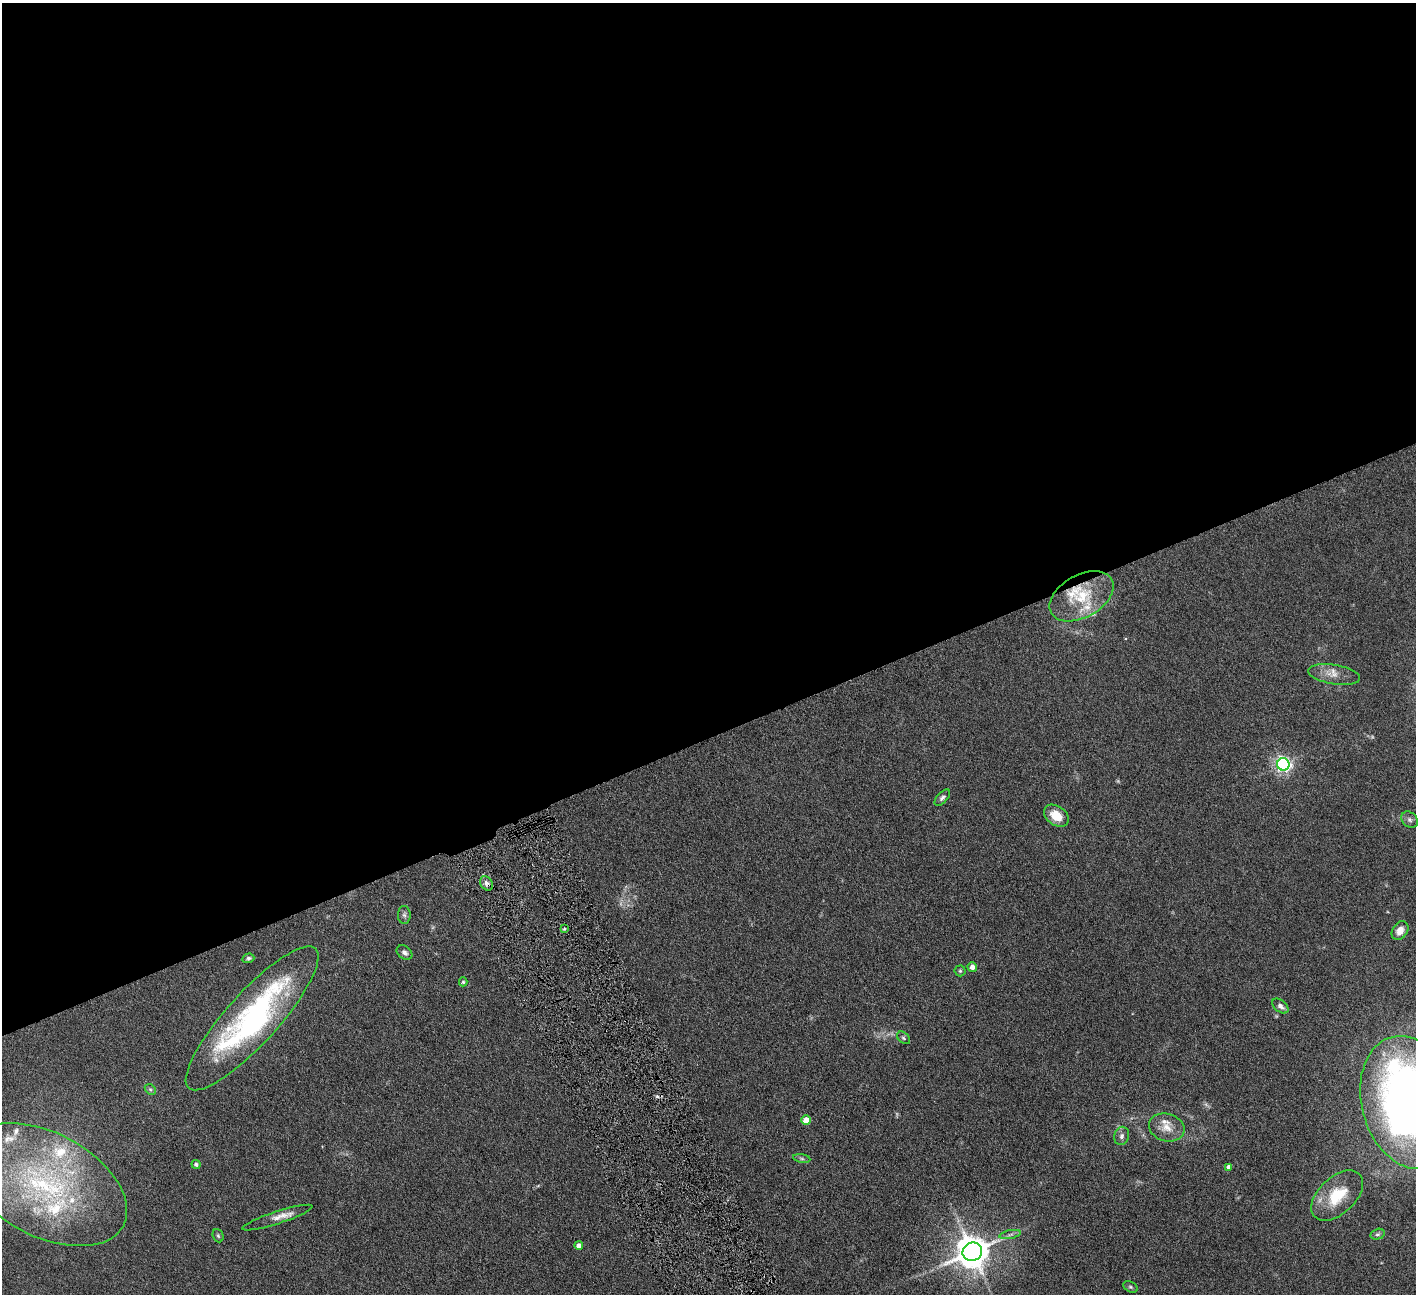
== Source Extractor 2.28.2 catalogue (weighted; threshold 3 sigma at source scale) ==
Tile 2 of 4 x 4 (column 2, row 1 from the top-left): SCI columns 1418-2831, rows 4172-5463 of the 5663 x 5625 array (HDU 1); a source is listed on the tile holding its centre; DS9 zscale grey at full resolution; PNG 1418 x 1296 px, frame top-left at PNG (2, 3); each listed source drawn as its Kron ellipse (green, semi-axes under 4 px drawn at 4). Shown black and unused: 57% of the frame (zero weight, under 4 of 8 exposures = <1% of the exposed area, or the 3 px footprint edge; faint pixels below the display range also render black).
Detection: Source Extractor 2.28.2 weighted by HDU 2 'WHT'; one run over the whole footprint, this tile lists its part. Background 0.164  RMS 0.0065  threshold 0.0266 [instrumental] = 3 sigma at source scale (4.09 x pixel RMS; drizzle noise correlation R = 1.36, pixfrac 0.8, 0.05/0.05 arcsec/px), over >= 5 px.
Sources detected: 46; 2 too faint to see at this stretch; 1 inside a brighter object's white glare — neither listed nor drawn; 8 inside a brighter listed object's ellipse — not listed separately; the other 35 listed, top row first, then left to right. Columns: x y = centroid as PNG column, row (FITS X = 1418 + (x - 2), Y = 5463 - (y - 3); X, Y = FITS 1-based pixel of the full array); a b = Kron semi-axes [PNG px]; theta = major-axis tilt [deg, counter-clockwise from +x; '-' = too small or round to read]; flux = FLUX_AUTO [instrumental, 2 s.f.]
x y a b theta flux
1082 596 35 21 29 26
1334 674 26 9 -10 6.8
1283 764 6 6 - 180
942 798 10 5 48 1.6
1056 816 13 9 -36 10
1410 820 9 7 -46 2
486 883 8 5 -58 2
404 915 9 6 -87 1.7
564 929 4 2 - 0.67
1400 931 10 7 55 5.2
404 952 8 6 -35 1.9
248 958 6 4 19 1.2
972 967 5 4 - 3.5
960 971 5 5 - 0.94
463 982 4 4 - 0.87
1280 1006 9 5 -40 2.5
252 1018 94 26 48 140
903 1038 7 5 -41 1.2
150 1089 6 4 -43 1.1
1409 1102 67 47 -75 470
806 1120 5 4 - 9.3
1167 1127 18 13 -16 7.7
1122 1136 9 7 76 2.3
802 1158 8 4 -9 1.3
196 1164 4 4 - 1.4
1229 1167 4 4 - 2.6
45 1185 88 51 -28 140
1337 1195 31 18 43 23
277 1218 37 6 18 5.9
1010 1234 11 4 12 1.7
1378 1234 7 5 16 1.3
218 1236 7 5 -68 1
579 1246 4 4 - 3.1
972 1252 10 9 - 1200
1130 1287 8 5 -27 1.1
Overlapping masked pixels (flux is a lower limit): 1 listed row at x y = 486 883
Isophote crosses this tile's border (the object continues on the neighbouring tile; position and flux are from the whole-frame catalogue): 2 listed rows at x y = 1409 1102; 45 1185